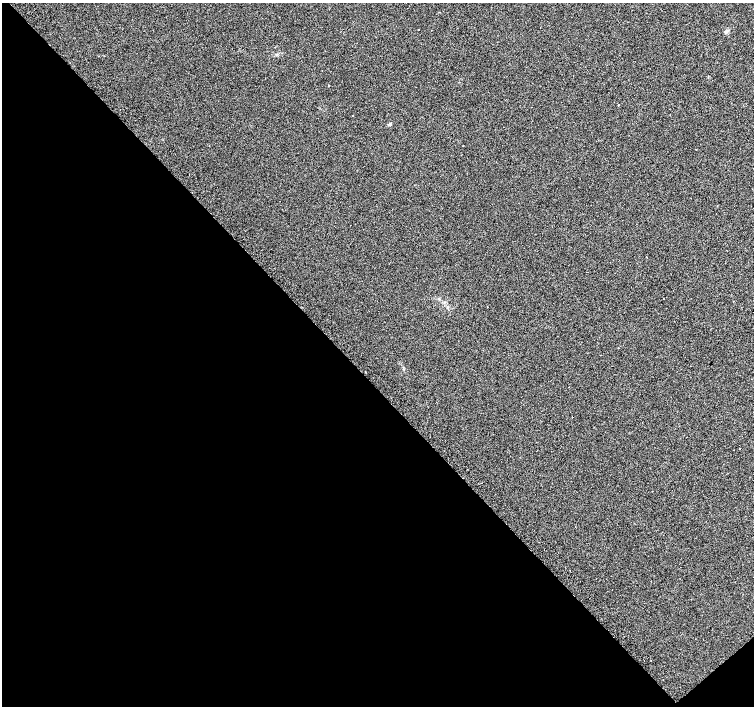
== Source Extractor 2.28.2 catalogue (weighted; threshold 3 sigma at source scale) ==
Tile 14 of 4 x 4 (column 2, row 4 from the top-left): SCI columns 1505-3007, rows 174-1581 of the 6070 x 6041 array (HDU 1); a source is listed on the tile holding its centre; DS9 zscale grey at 2 x 2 block average (1 PNG px = mean of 2 x 2 image px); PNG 756 x 708 px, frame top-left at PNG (2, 3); no overlay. Shown black and unused: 46% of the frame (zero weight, under 2 of 3 exposures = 3% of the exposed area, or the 3 px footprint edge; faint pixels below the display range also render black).
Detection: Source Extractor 2.28.2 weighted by HDU 2 'WHT'; one run over the whole footprint, this tile lists its part. Background 0.0238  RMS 0.013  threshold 0.0577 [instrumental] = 3 sigma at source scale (4.5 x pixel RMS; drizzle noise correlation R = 1.50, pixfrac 1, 0.0396/0.0396 arcsec/px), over >= 5 px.
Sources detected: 12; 1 cosmic-ray / hot-pixel residue — not listed; the other 11 listed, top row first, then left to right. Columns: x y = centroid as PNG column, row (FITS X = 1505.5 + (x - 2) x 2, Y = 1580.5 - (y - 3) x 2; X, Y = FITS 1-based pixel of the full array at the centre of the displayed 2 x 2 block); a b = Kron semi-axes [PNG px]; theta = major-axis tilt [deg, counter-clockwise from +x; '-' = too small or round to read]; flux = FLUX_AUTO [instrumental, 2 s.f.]
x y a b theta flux
418 30 2 2 - 1.3
329 85 2 2 - 5.6
618 105 2 2 - 8.3
532 107 2 2 - 1.7
390 124 5 3 - 4.3
463 146 2 2 - 3.8
647 257 2 2 - 11
664 298 2 2 - 1.1
619 348 2 2 - 3.6
739 448 2 2 - 4.4
575 527 2 2 - 0.9
Diffuse or blended objects may show on this block-average render without a row.